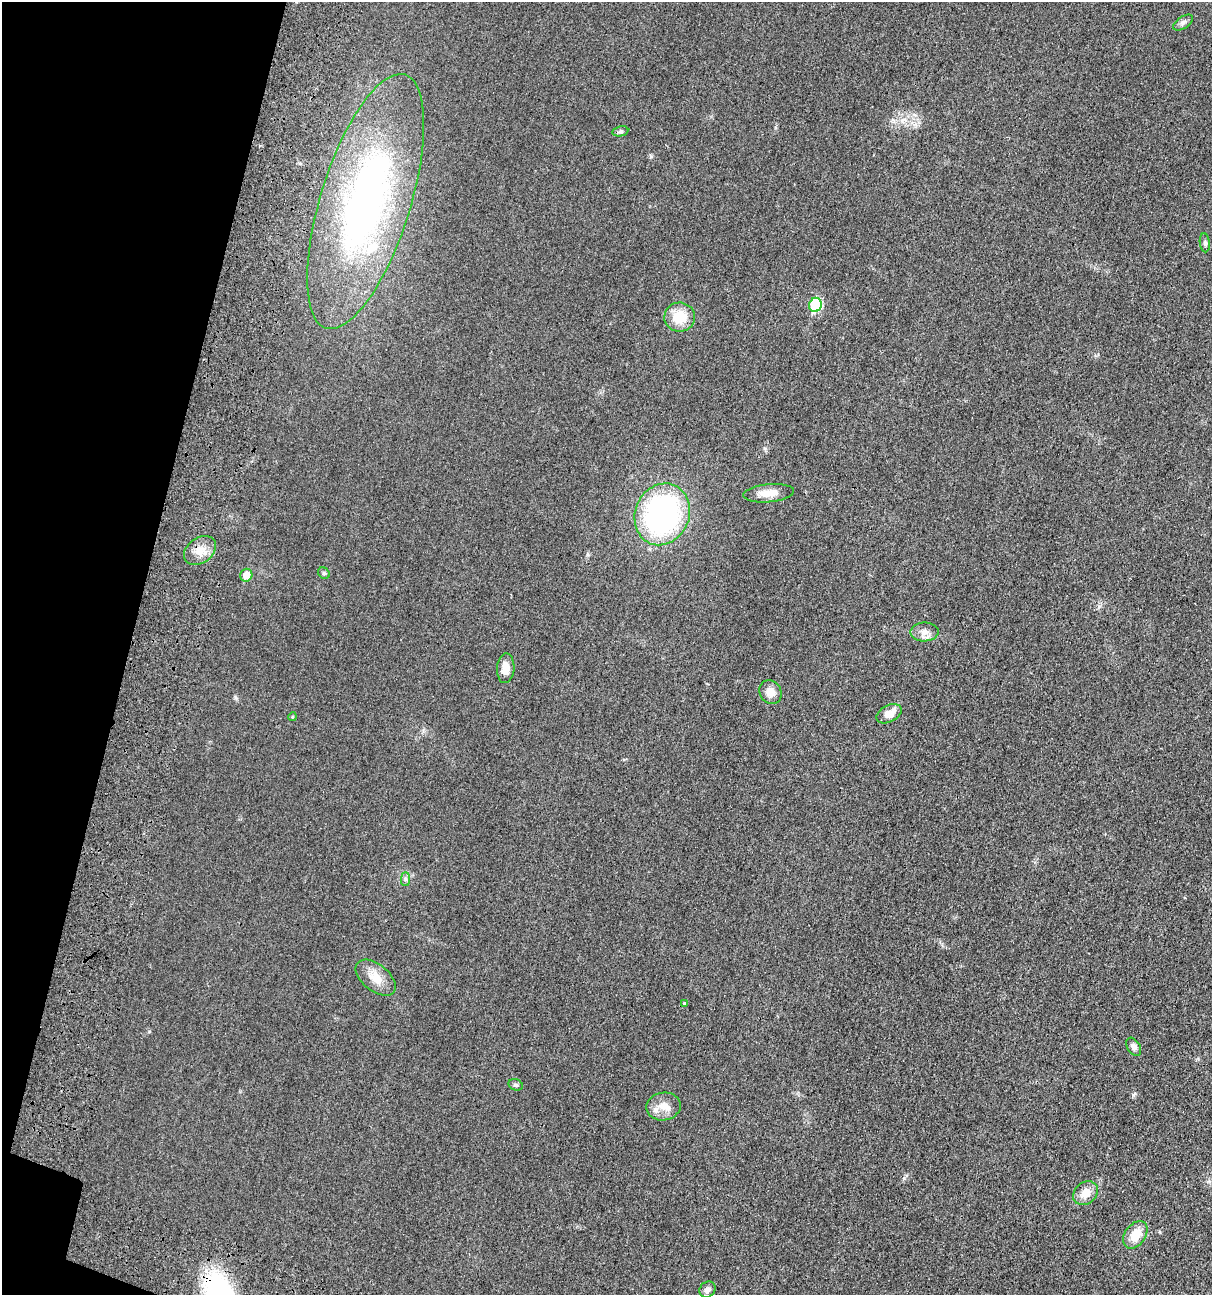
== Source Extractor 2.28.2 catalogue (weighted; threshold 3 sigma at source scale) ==
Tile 9 of 4 x 4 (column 1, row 3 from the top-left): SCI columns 425-1634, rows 1468-2760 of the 5538 x 5518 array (HDU 1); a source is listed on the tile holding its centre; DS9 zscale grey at full resolution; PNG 1214 x 1297 px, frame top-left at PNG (2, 2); each listed source drawn as its Kron ellipse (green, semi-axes under 4 px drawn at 4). Shown black and unused: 11% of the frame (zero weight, under 3 of 4 exposures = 11% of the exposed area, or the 3 px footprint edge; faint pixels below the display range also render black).
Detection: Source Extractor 2.28.2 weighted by HDU 2 'WHT'; one run over the whole footprint, this tile lists its part. Background 0.0292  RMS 0.0053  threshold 0.024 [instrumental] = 3 sigma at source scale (4.5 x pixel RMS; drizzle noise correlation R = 1.50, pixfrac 1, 0.05/0.05 arcsec/px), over >= 5 px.
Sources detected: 26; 1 inside a brighter listed object's ellipse — not listed separately; the other 25 listed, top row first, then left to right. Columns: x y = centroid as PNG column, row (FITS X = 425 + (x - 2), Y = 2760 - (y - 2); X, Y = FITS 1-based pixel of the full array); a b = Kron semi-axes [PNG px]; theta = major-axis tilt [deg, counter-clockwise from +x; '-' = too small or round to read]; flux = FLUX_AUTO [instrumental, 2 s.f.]
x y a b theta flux
1183 23 11 6 34 1.7
620 131 8 5 10 1
366 201 133 45 73 220
1205 243 9 5 -83 1.2
815 305 7 6 - 39
680 317 15 14 - 13
769 493 25 9 6 6.7
662 514 31 27 67 120
200 550 17 12 35 6.6
324 573 6 5 - 0.84
246 575 6 6 - 6.6
925 632 14 9 1 3.6
506 668 15 8 87 5.4
770 692 12 10 -58 4.6
889 714 13 8 27 6
292 717 4 3 - 0.43
405 879 7 4 90 1
376 978 23 13 -39 8.3
684 1003 3 3 - 2
1134 1047 10 6 -58 2.1
516 1085 7 5 -15 0.98
663 1106 17 14 10 6.5
1086 1193 13 10 42 6.3
1135 1235 15 10 54 8.7
707 1290 9 7 38 2
Unlisted compact peaks at least as high as the median listed source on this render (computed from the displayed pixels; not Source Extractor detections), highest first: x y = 1133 1095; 904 1178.